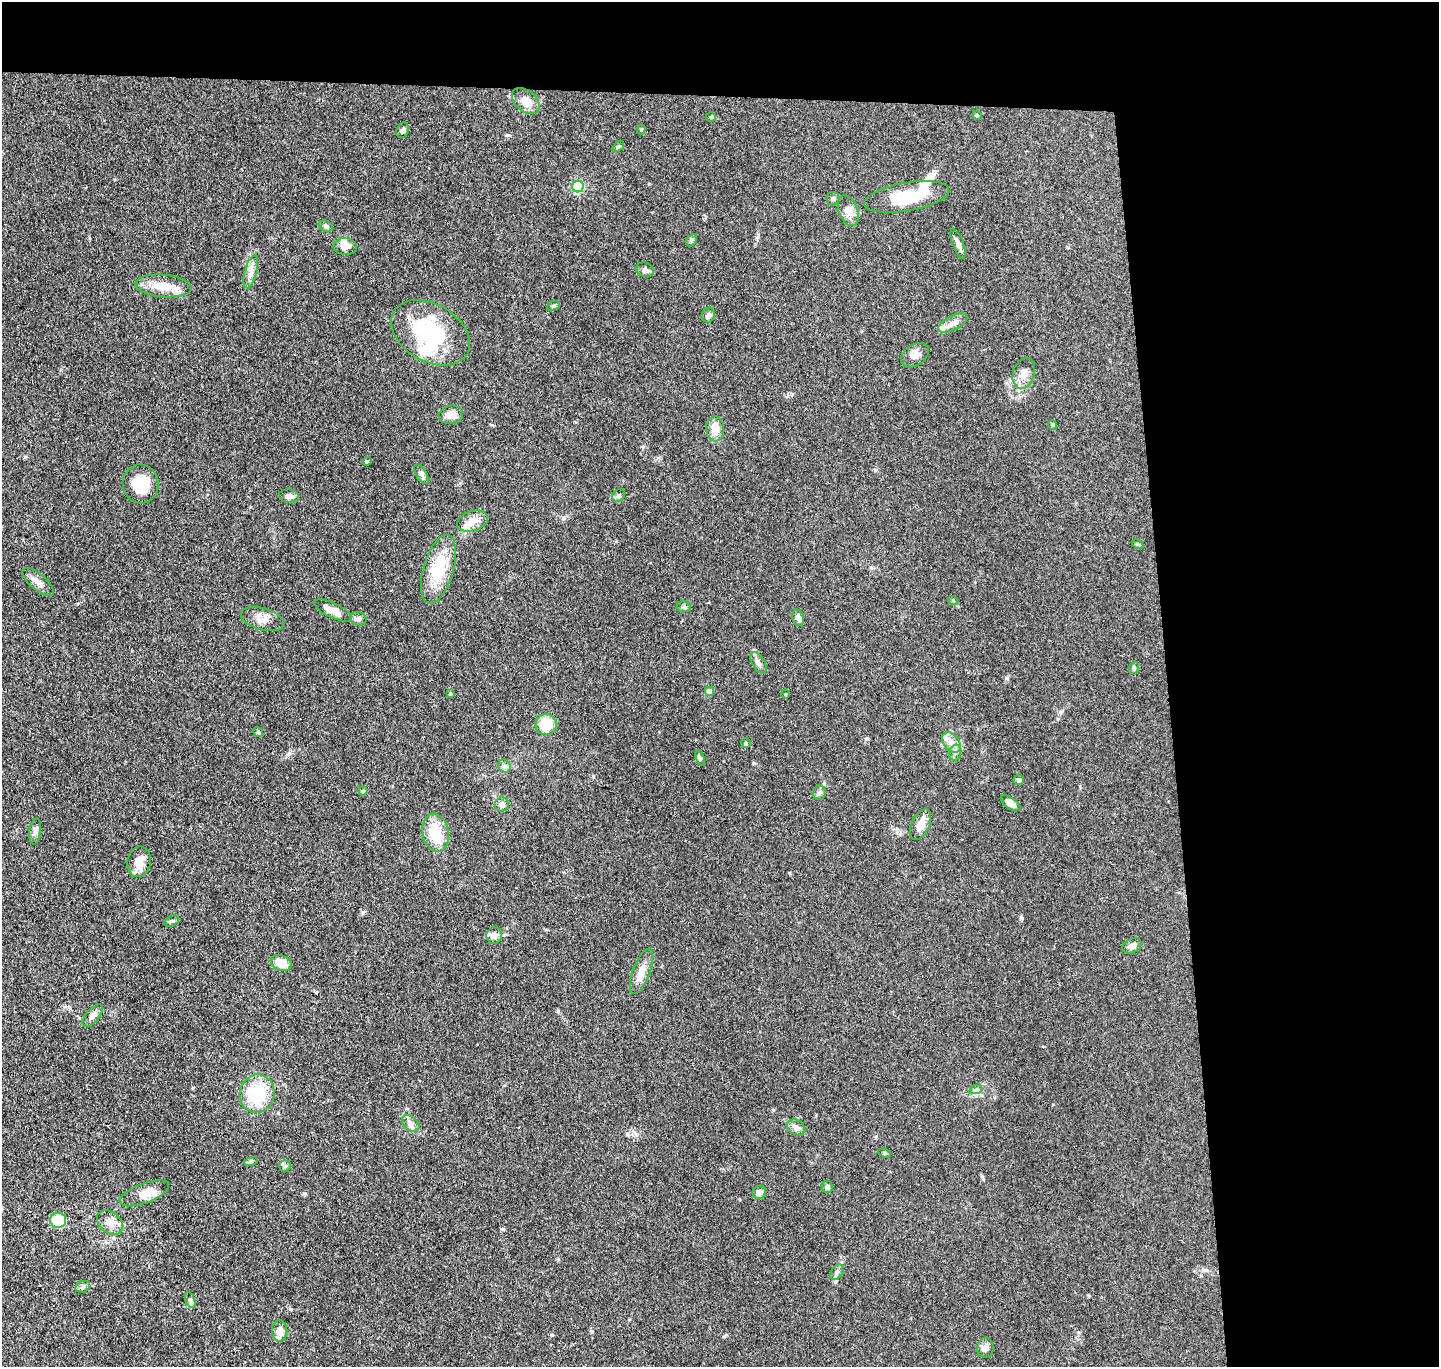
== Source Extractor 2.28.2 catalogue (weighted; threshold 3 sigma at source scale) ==
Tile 3 of 3 x 3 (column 3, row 1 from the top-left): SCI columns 2932-4368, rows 2856-4220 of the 4423 x 4346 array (HDU 1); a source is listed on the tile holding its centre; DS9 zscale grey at full resolution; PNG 1441 x 1369 px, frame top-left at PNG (2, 2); each listed source drawn as its Kron ellipse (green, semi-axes under 4 px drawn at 4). Shown black and unused: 24% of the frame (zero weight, under 3 of 4 exposures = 5% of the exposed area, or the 3 px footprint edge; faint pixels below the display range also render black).
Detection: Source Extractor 2.28.2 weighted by HDU 2 'WHT'; one run over the whole footprint, this tile lists its part. Background 0.0905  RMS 0.0073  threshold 0.0327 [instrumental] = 3 sigma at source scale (4.5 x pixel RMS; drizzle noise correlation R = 1.50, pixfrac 1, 0.05/0.05 arcsec/px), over >= 5 px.
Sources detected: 90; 2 inside a brighter object's white glare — neither listed nor drawn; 3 inside a brighter listed object's ellipse — not listed separately; the other 85 listed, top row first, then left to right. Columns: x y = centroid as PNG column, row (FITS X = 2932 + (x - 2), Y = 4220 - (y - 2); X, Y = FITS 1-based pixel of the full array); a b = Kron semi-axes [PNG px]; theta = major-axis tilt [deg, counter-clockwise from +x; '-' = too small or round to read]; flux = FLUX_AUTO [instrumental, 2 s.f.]
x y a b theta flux
526 101 16 10 -40 9.3
977 115 4 4 - 0.69
711 117 5 5 - 0.9
641 129 5 4 - 0.86
403 130 8 6 70 1.7
618 147 7 4 40 1.1
578 187 6 5 - 71
907 197 43 14 10 32
833 198 6 6 - 1.6
848 210 16 9 -69 5.2
326 226 7 5 -22 1.5
691 240 6 4 61 1.3
958 244 15 5 -69 3.4
345 246 12 8 -3 5.1
645 270 9 7 -17 2.2
251 272 17 6 74 4.6
164 286 28 11 -5 13
553 306 7 4 19 1.1
708 315 7 6 - 2.2
953 323 16 7 27 4.5
431 333 42 29 -31 64
915 355 15 10 34 5.3
1024 373 16 10 72 6.9
451 415 12 9 10 6.4
1053 425 5 4 - 0.77
715 429 12 9 -86 7.8
367 461 4 4 - 0.86
421 474 11 5 -60 1.9
141 484 19 18 - 20
618 495 7 5 41 1.7
289 496 10 6 -7 3
472 521 16 10 17 6.8
1137 544 6 4 -26 0.97
438 569 35 15 74 28
38 582 19 8 -40 5.2
953 600 5 3 - 0.55
684 607 7 5 -10 1.5
333 610 20 7 -25 8.2
798 618 8 5 -74 3.2
262 619 22 10 -15 7.1
358 619 8 6 -17 2.1
758 663 12 6 -59 2.9
1134 668 6 4 71 1.1
709 691 4 4 - 6.8
450 694 3 3 - 0.82
786 694 5 3 - 0.6
546 724 11 10 - 19
258 732 5 4 - 0.78
951 742 11 7 -51 5.1
746 743 5 5 - 1.1
955 753 8 6 75 2.2
700 758 7 4 -65 1.2
504 766 7 6 - 1.9
1019 780 5 5 - 2
363 791 4 4 - 0.93
819 793 7 6 - 1.8
1011 803 11 5 -35 4.3
502 804 7 7 - 3.4
920 824 17 9 65 6.9
35 832 13 6 83 2.7
436 833 19 13 -79 22
139 862 15 12 79 8.3
172 921 8 5 26 1.4
494 935 8 8 - 3.8
1132 946 10 7 26 3.8
281 963 11 7 -20 10
641 971 24 8 69 7.3
93 1015 13 6 50 3.2
976 1089 7 4 19 1.1
257 1094 19 17 76 32
411 1123 10 6 -42 2.9
796 1127 9 7 -36 3.7
885 1153 6 4 -27 1
251 1161 7 4 17 1.2
285 1166 6 5 - 1.3
827 1187 6 5 - 2.2
759 1192 7 6 - 3.6
144 1193 26 9 21 9.2
58 1220 8 7 - 25
110 1222 14 10 -40 6.3
837 1272 8 5 61 2.1
83 1287 7 5 22 1.7
190 1300 8 4 -66 1.4
280 1331 11 8 -90 5.5
985 1348 10 8 85 2.9
Unlisted compact peaks at least as high as the median listed source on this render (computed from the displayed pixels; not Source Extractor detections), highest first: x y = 1021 918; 503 1229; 363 912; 558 1011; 725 1336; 508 135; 289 753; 552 1335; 1007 678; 1078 1332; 25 457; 875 470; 1088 1295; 773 1110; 592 1331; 593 776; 982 1176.